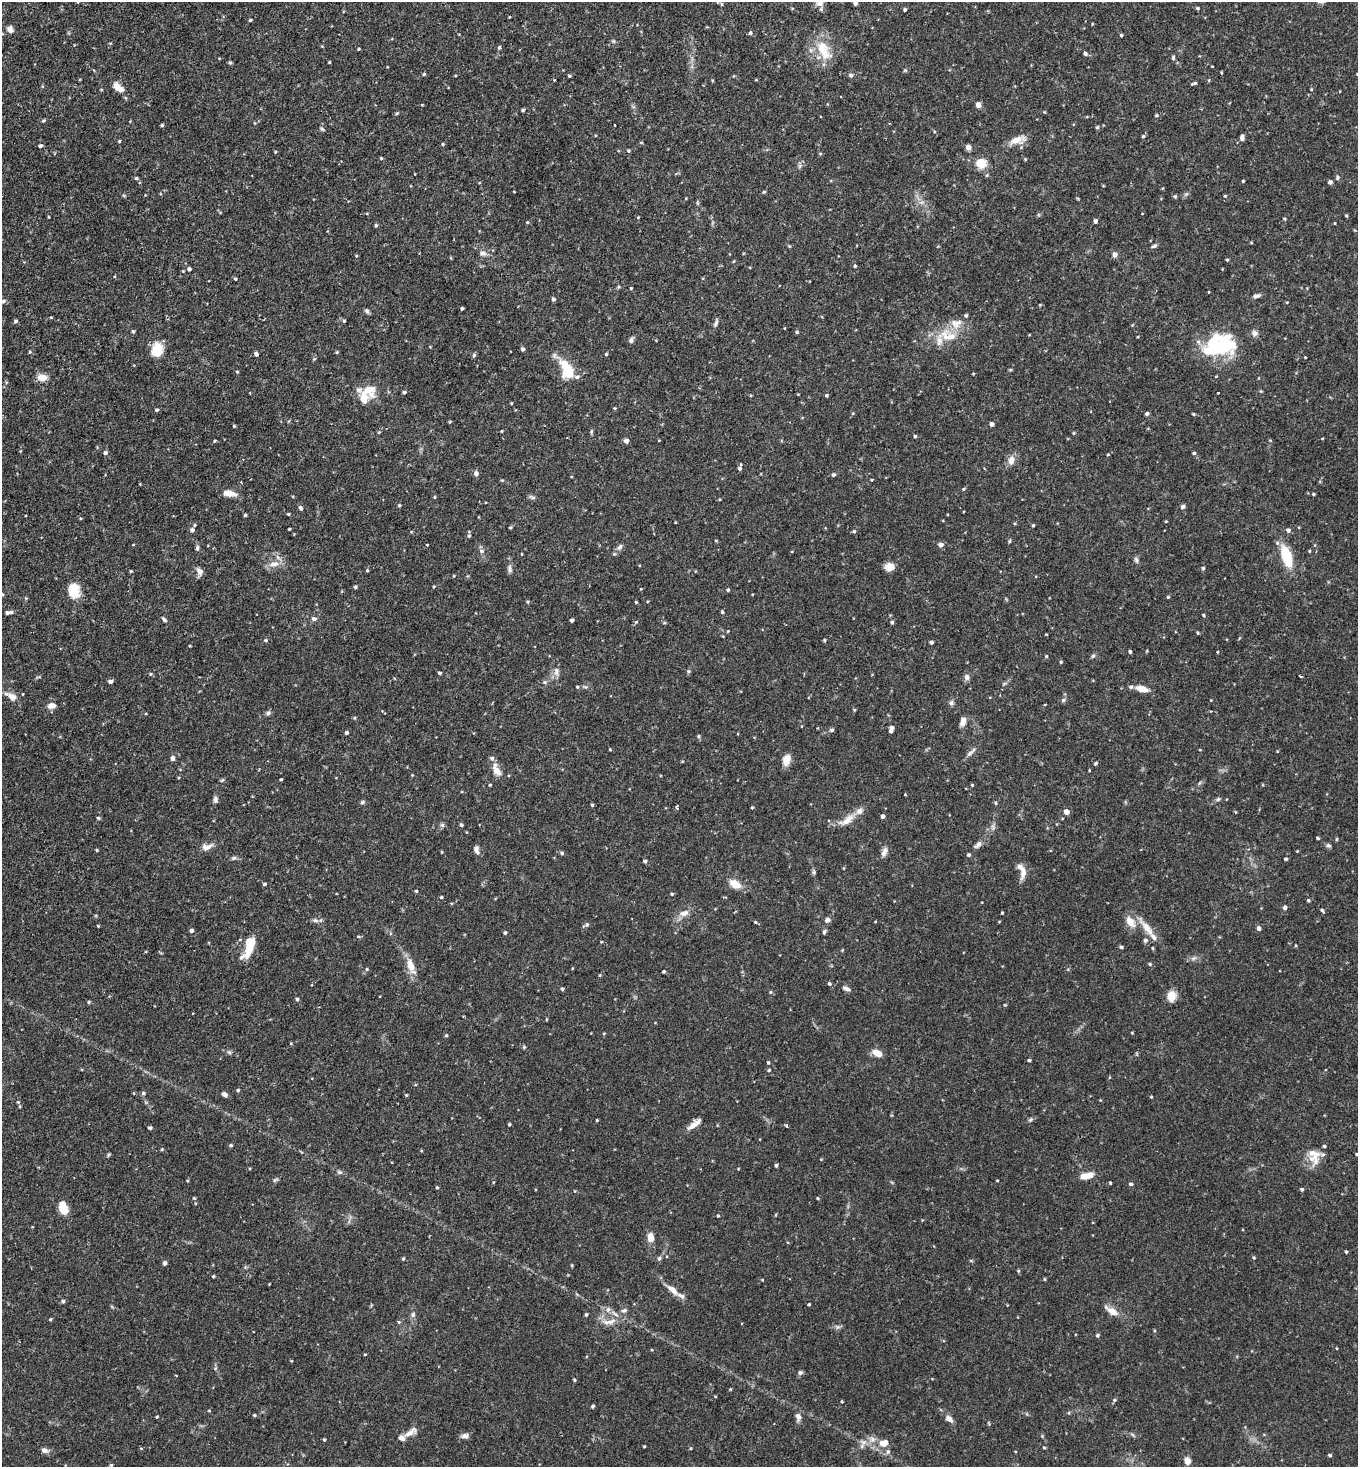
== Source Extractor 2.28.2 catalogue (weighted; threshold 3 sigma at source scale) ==
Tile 11 of 4 x 4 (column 3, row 3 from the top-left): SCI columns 3054-4409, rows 1473-2937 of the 5925 x 5903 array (HDU 1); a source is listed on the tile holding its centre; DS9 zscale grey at full resolution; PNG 1360 x 1469 px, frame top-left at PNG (2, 2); no overlay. Shown black and unused: <1% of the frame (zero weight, under 2 of 3 exposures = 3% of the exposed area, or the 3 px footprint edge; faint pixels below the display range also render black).
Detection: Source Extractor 2.28.2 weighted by HDU 2 'WHT'; one run over the whole footprint, this tile lists its part. Background 0.0863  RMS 0.0053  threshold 0.0237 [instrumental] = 3 sigma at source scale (4.5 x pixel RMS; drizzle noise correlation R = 1.50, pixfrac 1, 0.05/0.05 arcsec/px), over >= 5 px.
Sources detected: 397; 4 cosmic-ray / hot-pixel residue — not listed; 14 inside a brighter listed object's ellipse — not listed separately; the other 379 listed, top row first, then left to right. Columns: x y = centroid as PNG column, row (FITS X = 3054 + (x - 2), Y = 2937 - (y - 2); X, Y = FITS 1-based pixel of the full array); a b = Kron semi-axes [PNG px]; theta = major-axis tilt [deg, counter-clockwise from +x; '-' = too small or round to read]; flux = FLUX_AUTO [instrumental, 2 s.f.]
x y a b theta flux
78 2 4 3 - 0.44
820 3 10 8 9 2.3
855 3 4 3 - 1.2
1198 8 4 4 - 0.66
905 10 4 3 - 0.83
509 17 4 2 - 0.36
250 20 4 3 - 0.61
10 29 8 7 - 2.4
750 33 5 4 - 0.92
2 34 5 3 - 0.44
1121 35 4 3 - 0.61
499 47 3 3 - 2.3
358 49 3 3 - 0.48
824 53 26 16 -56 12
1085 54 5 4 - 1.3
1173 58 5 4 - 0.78
329 62 3 2 - 0.48
230 63 5 4 - 0.75
424 74 5 4 - 0.68
851 75 5 5 - 1
569 76 4 4 - 0.67
733 76 4 3 - 0.41
554 80 3 3 - 0.38
1194 83 5 3 - 1.3
118 87 16 8 -42 4.5
1311 89 4 3 - 0.4
978 105 7 6 - 1.9
523 110 4 4 - 0.8
397 113 5 3 - 0.57
1156 115 5 4 - 0.7
44 121 5 4 - 0.66
162 125 4 4 - 0.62
1097 127 4 4 - 0.68
322 129 6 4 -45 0.7
1143 136 5 4 - 0.7
1242 138 6 4 87 1.8
1017 140 18 9 20 6.5
119 141 4 3 - 0.51
443 144 4 3 - 0.61
40 146 5 4 - 0.96
968 147 6 6 - 1.9
628 151 5 4 - 0.62
275 152 5 3 - 0.38
820 153 5 3 - 0.51
381 158 4 4 - 0.5
981 163 9 8 - 9.6
136 178 4 4 - 0.64
1337 178 6 4 74 0.81
1243 181 3 3 - 0.54
1330 182 4 4 - 1.5
1175 196 4 3 - 0.76
1225 196 4 4 - 0.57
1346 216 4 3 - 0.53
638 217 4 4 - 0.44
1284 219 4 3 - 0.57
1095 221 4 4 - 1.3
527 222 4 3 - 0.47
376 225 4 4 - 0.8
1154 246 6 4 27 1
483 253 9 7 -12 2
1115 255 6 6 - 2
1227 260 4 3 - 0.58
734 261 5 3 - 0.41
855 266 3 3 - 0.63
189 269 4 4 - 1.1
183 271 3 3 - 0.38
235 279 4 3 - 0.62
631 288 3 3 - 0.53
1257 296 11 5 14 1.5
553 299 4 4 - 1.2
3 301 5 5 - 0.94
1040 305 4 3 - 0.41
462 308 3 3 - 0.69
367 311 6 5 - 1.1
966 315 4 4 - 0.77
51 317 4 3 - 0.44
16 321 5 4 - 0.91
344 321 4 3 - 0.6
716 323 11 4 63 1.2
133 331 5 4 - 0.71
797 332 4 4 - 0.58
946 337 24 17 -53 12
631 340 8 6 74 1.3
1221 346 40 21 14 37
523 349 4 4 - 1.3
157 350 13 10 72 13
30 352 4 4 - 0.57
337 352 4 4 - 0.55
256 354 5 4 - 1.2
606 354 4 4 - 0.6
474 355 5 5 - 0.78
1305 357 3 2 - 0.37
567 370 20 11 -63 18
237 372 4 4 - 0.47
1216 376 4 2 - 0.35
42 377 11 8 0 4.3
369 390 20 15 -2 8.6
404 392 4 3 - 0.96
1218 393 2 2 - 0.46
826 395 4 3 - 0.77
511 403 3 3 - 0.45
614 408 4 3 - 0.53
157 410 4 3 - 0.76
853 413 4 3 - 0.51
1147 414 4 4 - 1.1
450 422 4 4 - 0.5
992 424 4 4 - 2
234 426 3 3 - 0.53
502 431 4 3 - 0.4
591 431 7 4 81 0.69
1074 433 4 3 - 0.54
915 436 4 3 - 0.73
1270 440 5 3 - 0.43
214 441 4 3 - 0.47
626 441 4 4 - 2.3
105 453 5 4 - 1.2
1194 453 4 3 - 0.78
1108 454 4 3 - 0.44
1011 461 11 8 75 3.5
740 468 5 5 - 1.1
476 473 6 5 - 1.6
833 475 4 4 - 1.1
871 480 3 3 - 0.46
963 489 4 4 - 0.58
229 493 15 6 -7 4.8
1313 494 4 3 - 0.63
434 497 5 3 - 0.46
532 497 9 4 -23 1
399 505 4 3 - 0.7
1183 507 5 4 - 1.8
300 508 6 4 -48 1
288 514 3 3 - 0.48
245 515 3 3 - 0.87
1166 521 3 3 - 0.44
675 522 3 2 - 0.35
1033 525 4 4 - 0.57
510 527 4 3 - 0.61
289 529 2 2 - 0.41
192 530 6 6 - 1.7
1288 530 5 5 - 1.5
854 531 4 4 - 0.72
469 536 5 4 - 0.68
716 541 5 3 - 0.42
1009 541 5 4 - 0.6
427 545 3 3 - 0.99
941 545 5 5 - 2.2
620 547 9 5 45 1.5
197 548 7 4 81 1
481 551 7 5 -23 1.2
1309 551 4 3 - 0.44
522 554 3 2 - 0.34
614 554 4 4 - 0.58
1286 556 21 9 -72 19
1136 559 9 4 -64 1.2
274 564 15 8 12 4
889 567 11 8 7 4.8
1203 568 4 4 - 0.98
509 569 11 5 -89 1.6
367 570 4 4 - 0.57
131 571 3 3 - 0.56
199 571 11 7 -60 2.4
434 586 4 3 - 0.48
355 587 4 3 - 0.82
73 590 19 14 -74 9.1
728 590 4 4 - 0.78
2 594 4 4 - 0.63
1168 597 4 3 - 0.59
528 602 5 4 - 0.63
636 602 3 3 - 0.46
11 612 6 4 -11 1.1
722 612 4 4 - 0.71
1203 615 4 3 - 0.64
164 619 8 4 -45 1.1
314 619 7 5 -8 1.3
572 620 3 3 - 1.4
636 622 4 4 - 0.8
892 622 4 4 - 0.84
728 631 3 3 - 0.34
1198 633 4 3 - 0.54
1046 634 3 2 - 0.35
266 640 5 4 - 0.74
824 640 4 4 - 0.61
931 642 4 3 - 1.2
1130 652 3 3 - 0.9
1046 656 4 3 - 0.59
1093 656 5 5 - 0.83
1061 662 4 4 - 0.57
556 671 12 7 -87 2.5
688 671 6 5 - 0.81
439 673 4 3 - 0.87
151 674 5 4 - 0.61
967 677 7 7 - 1.8
110 682 5 4 - 1.7
545 682 6 5 - 0.84
577 687 3 3 - 0.59
1142 689 13 6 -15 5.1
23 694 4 2 - 0.34
11 696 19 9 -33 4.1
1063 700 6 5 - 0.92
951 703 7 6 - 1.2
51 706 8 6 11 3.4
854 710 5 3 - 0.5
268 713 6 5 - 1.1
963 721 11 6 75 2.8
891 729 7 4 78 2.6
832 730 6 4 18 0.93
346 733 4 3 - 0.9
699 736 5 3 - 0.64
610 749 3 3 - 0.43
1200 750 4 2 - 0.35
969 753 12 5 39 1.8
172 758 6 5 - 1.4
786 759 13 8 73 4.8
682 761 4 3 - 0.39
1096 763 5 4 - 0.79
497 771 14 8 -60 4.8
281 779 3 3 - 0.59
490 785 3 3 - 0.52
972 785 4 4 - 0.56
905 794 3 2 - 0.55
1218 799 6 4 43 0.78
215 800 9 6 -89 1.4
362 802 7 4 28 0.87
995 803 4 4 - 0.62
592 805 4 4 - 0.67
676 807 3 3 - 1
752 807 3 3 - 0.51
1066 812 4 4 - 4.7
883 816 4 4 - 1.4
98 818 5 4 - 0.67
847 820 24 9 34 6.2
442 825 6 6 - 0.97
461 825 5 4 - 0.73
1318 838 3 2 - 0.68
1336 839 5 3 - 0.52
978 845 13 6 42 2.1
1328 845 7 5 -28 0.98
207 847 16 7 16 3.2
476 849 10 6 -69 2.2
97 850 4 3 - 0.55
1297 851 3 3 - 0.38
441 852 4 3 - 0.39
884 852 13 6 61 2.5
562 853 5 4 - 0.93
969 855 4 4 - 0.88
234 858 7 5 20 0.94
1286 859 4 3 - 0.86
645 861 4 4 - 1
844 868 4 3 - 0.41
1022 871 21 8 -76 4.5
814 872 6 5 - 0.88
264 884 5 4 - 0.67
735 884 15 10 -30 5.9
416 891 4 3 - 0.55
672 894 4 3 - 0.68
441 897 3 3 - 0.63
1308 900 4 4 - 0.71
452 903 4 3 - 0.64
1285 907 4 4 - 1.7
1322 910 6 4 -57 0.82
684 913 12 8 22 3.5
1002 913 3 3 - 0.5
315 920 7 5 -20 1.2
827 920 7 6 - 1.5
755 922 5 4 - 0.53
1130 922 18 10 -58 5.5
586 925 8 5 25 1.2
98 926 4 3 - 0.41
1147 928 25 9 -52 6.7
1259 928 5 4 - 1.8
191 930 5 4 - 1
505 932 4 4 - 0.84
824 932 6 4 73 0.89
358 937 6 3 -8 0.64
240 940 4 3 - 0.74
1145 940 5 5 - 1.2
601 942 3 3 - 0.44
249 946 24 9 70 13
1121 947 4 4 - 0.85
1152 948 4 3 - 0.52
1194 958 7 4 18 1
1150 964 4 4 - 0.69
411 965 22 9 -69 6.4
367 969 4 4 - 0.57
664 971 3 3 - 0.77
600 975 5 3 - 0.42
829 984 5 4 - 0.78
846 988 9 5 -25 1.8
562 989 5 4 - 0.61
770 992 5 3 - 0.54
1171 996 13 10 76 4.9
297 999 4 4 - 0.87
89 1002 5 4 - 0.69
546 1019 5 3 - 0.41
1132 1033 4 3 - 0.36
446 1035 5 4 - 0.64
524 1047 4 4 - 0.58
877 1053 10 6 -27 5.2
1029 1060 4 3 - 0.72
768 1063 4 3 - 0.69
769 1070 4 4 - 0.59
238 1090 4 4 - 0.69
143 1093 5 5 - 0.95
225 1094 8 5 -22 1.4
406 1095 4 3 - 0.5
1151 1097 3 3 - 0.46
18 1102 4 4 - 0.73
597 1120 3 3 - 0.48
1030 1120 7 4 41 0.96
509 1124 3 3 - 0.67
694 1125 20 6 36 4
786 1126 4 3 - 0.96
150 1128 5 4 - 0.87
231 1145 4 4 - 0.76
162 1149 4 4 - 0.56
1357 1154 4 4 - 0.56
109 1155 5 4 - 0.71
1315 1156 27 11 79 7.3
776 1165 4 3 - 0.93
340 1172 8 4 -8 0.99
1087 1176 15 7 12 5.6
275 1180 10 3 32 0.81
997 1180 4 2 - 0.41
493 1182 5 3 - 0.47
1110 1183 3 3 - 0.56
1131 1184 5 4 - 0.93
437 1188 4 3 - 0.54
1302 1189 4 4 - 0.86
194 1198 5 4 - 0.58
817 1198 4 3 - 0.48
63 1208 11 7 -71 11
718 1216 3 3 - 0.51
650 1237 8 6 -86 4.7
1346 1252 3 3 - 0.63
1254 1257 4 3 - 0.55
403 1258 4 3 - 0.61
659 1258 6 5 - 0.98
165 1263 5 4 - 1.6
1018 1271 5 4 - 0.54
213 1276 4 3 - 0.6
1044 1279 5 3 - 0.49
673 1290 19 8 -44 4.5
63 1301 5 4 - 1
809 1304 3 3 - 0.59
608 1309 6 5 - 1.3
624 1310 7 6 - 1.3
1112 1311 17 7 -32 5.3
413 1314 7 5 76 1.3
586 1314 4 4 - 0.75
50 1319 4 3 - 0.54
399 1322 5 4 - 0.55
609 1322 23 7 8 4.7
838 1327 6 5 - 1.1
1097 1335 4 4 - 0.86
365 1354 4 3 - 0.41
800 1373 5 4 - 1.6
176 1375 3 2 - 0.39
574 1380 4 3 - 0.66
730 1389 4 3 - 0.51
1114 1400 5 4 - 0.76
842 1401 3 3 - 0.44
593 1406 5 4 - 0.7
254 1415 4 4 - 0.72
798 1416 9 6 -79 2.4
157 1417 3 2 - 0.54
949 1419 9 6 -38 2.7
410 1432 19 7 37 3.9
465 1436 8 6 10 2.1
872 1439 9 7 20 2.4
324 1440 4 3 - 0.64
883 1443 13 9 16 4.9
644 1446 3 2 - 0.45
691 1448 4 3 - 0.44
1044 1448 4 3 - 0.53
44 1450 9 7 -17 1.9
888 1452 6 6 - 1.3
1330 1455 4 3 - 0.81
1187 1461 6 5 - 5.4
111 1465 4 4 - 0.54
Isophote crosses this tile's border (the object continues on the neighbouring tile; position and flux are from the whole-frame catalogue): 5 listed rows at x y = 78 2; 820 3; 2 34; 2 594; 1357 1154